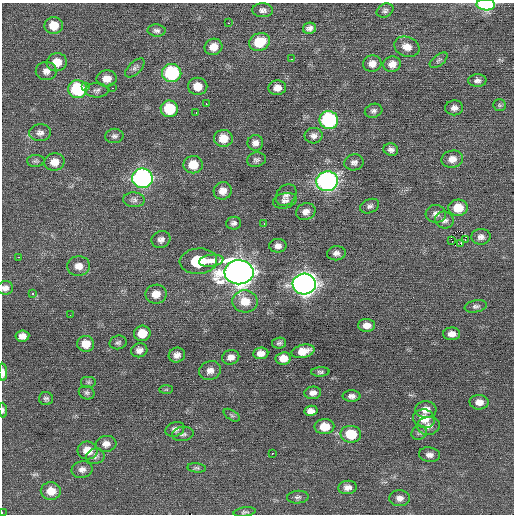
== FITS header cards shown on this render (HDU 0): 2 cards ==
NAXIS1  =                  512 / Axis length
NAXIS2  =                  512 / Axis length

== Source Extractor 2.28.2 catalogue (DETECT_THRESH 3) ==
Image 512 x 512 px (HDU 0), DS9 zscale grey, 1 PNG px = 1 image px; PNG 516 x 516 px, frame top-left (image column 1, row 512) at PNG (2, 3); each listed source drawn as its Kron ellipse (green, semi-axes under 4 px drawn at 4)
Background 0.154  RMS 0.8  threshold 2.4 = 3 sigma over >= 5 px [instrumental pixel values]
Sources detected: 125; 1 with non-positive FLUX_AUTO (blend fragments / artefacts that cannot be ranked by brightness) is neither listed nor drawn; the other 124 listed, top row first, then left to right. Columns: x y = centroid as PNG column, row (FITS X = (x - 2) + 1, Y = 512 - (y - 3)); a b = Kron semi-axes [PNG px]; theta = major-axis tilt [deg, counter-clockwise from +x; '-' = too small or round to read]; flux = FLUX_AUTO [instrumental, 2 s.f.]
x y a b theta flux
486 5 9 5 -2 4300
263 10 10 7 -1 220
385 11 9 6 26 150
228 23 2 2 - 180
54 26 9 8 - 860
309 28 6 5 - 200
157 30 9 6 -2 160
260 42 11 8 22 1500
213 47 9 8 - 560
407 47 13 9 -20 500
291 59 3 2 - 170
439 60 10 5 38 140
57 62 10 9 - 760
372 64 9 8 - 390
392 64 8 7 - 410
135 68 12 6 45 190
46 71 10 9 - 340
172 73 9 9 - 4500
107 79 10 8 4 520
477 81 9 6 -1 200
198 86 10 8 -1 720
86 87 3 3 - 170
112 88 2 2 - 42
277 88 9 7 6 400
78 89 9 9 - 3800
97 90 12 7 0 200
206 104 3 2 - 91
499 105 6 5 - 92
454 108 9 7 1 240
169 109 8 8 - 2100
374 111 9 7 16 170
196 113 3 2 - 66
329 120 9 9 - 6300
40 133 11 8 3 270
114 136 9 7 7 170
314 136 9 8 - 240
223 138 9 8 - 750
255 143 8 7 - 260
391 150 7 6 - 190
452 159 11 8 12 430
256 160 9 7 12 170
36 161 9 6 2 110
54 162 10 8 13 500
354 162 9 8 - 210
193 165 9 8 - 890
142 178 10 9 - 13000
327 181 11 10 - 17000
223 191 9 8 - 440
286 195 12 9 51 260
134 200 10 7 -3 200
285 201 12 7 14 240
370 206 10 6 24 180
458 208 9 8 - 1100
306 212 10 8 24 320
436 214 10 9 - 280
444 220 9 8 - 240
234 223 7 6 - 180
264 224 3 2 - 90
481 237 10 8 5 270
161 240 9 8 - 230
451 240 3 2 - 320
465 240 3 2 - 51
461 244 3 2 - 110
278 246 8 7 - 280
336 253 9 7 7 240
19 257 2 2 - 580
198 261 19 12 5 1600
211 261 12 6 8 360
79 266 11 9 3 480
239 272 14 12 -1 58000
304 284 11 10 - 35000
5 288 8 6 5 250
33 293 3 3 - 340
156 294 10 9 - 560
245 301 13 11 -4 1000
476 306 11 6 10 170
70 315 3 2 - 45
367 325 8 6 -2 400
142 333 8 7 - 880
452 334 8 6 0 340
22 336 7 6 - 370
118 342 8 6 15 140
279 343 7 5 9 120
86 344 8 8 - 680
139 350 8 7 - 260
303 351 12 6 13 680
261 353 7 6 - 350
177 355 8 7 - 280
231 357 9 7 18 310
283 358 7 6 - 620
210 371 11 9 22 360
3 372 8 4 -89 360
320 372 9 4 3 120
89 382 8 6 0 110
166 389 7 4 1 84
87 393 8 6 -23 140
313 393 8 6 7 280
351 396 9 5 -1 220
46 399 7 6 - 130
479 402 9 7 -2 400
3 410 7 4 -84 110
426 410 10 8 1 470
311 411 6 5 - 420
232 415 9 5 -33 110
424 419 11 9 -13 740
428 426 11 9 7 320
324 427 10 7 3 920
175 429 10 7 23 270
419 433 8 7 - 140
183 434 11 7 8 180
351 434 10 8 -4 1700
106 444 10 8 7 330
87 450 10 9 - 790
272 453 3 2 - 68
429 455 10 7 -10 260
95 456 9 8 - 190
197 468 9 4 -7 110
82 470 10 8 12 300
348 487 9 6 7 300
51 491 10 9 - 710
298 497 11 6 4 170
400 498 10 8 -1 290
245 512 11 4 8 120
2 513 3 2 - 48
At the frame edge (FLAGS 8, measured only in part): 5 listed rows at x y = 486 5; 5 288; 3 372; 3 410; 2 513
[1 non-positive-flux detection neither listed nor drawn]